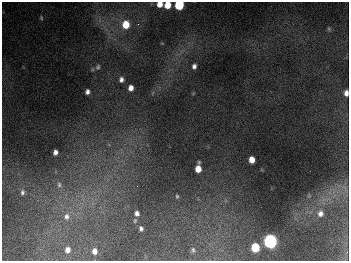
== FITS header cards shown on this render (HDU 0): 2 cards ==
NAXIS1  =                  347
NAXIS2  =                  259

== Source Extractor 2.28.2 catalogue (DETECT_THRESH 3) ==
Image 347 x 259 px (HDU 0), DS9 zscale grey, 1 PNG px = 1 image px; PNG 351 x 263 px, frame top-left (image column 1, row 259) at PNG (2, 2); no overlay
Background 674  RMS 51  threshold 152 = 3 sigma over >= 5 px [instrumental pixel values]
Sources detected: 30; all 30 listed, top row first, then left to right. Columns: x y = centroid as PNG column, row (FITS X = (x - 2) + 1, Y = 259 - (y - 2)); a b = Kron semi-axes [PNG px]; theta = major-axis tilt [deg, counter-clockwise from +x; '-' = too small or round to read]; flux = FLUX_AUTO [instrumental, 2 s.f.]
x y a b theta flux
160 4 5 5 - 3.7e+04
167 5 5 5 - 6.2e+04
179 5 6 5 - 2.5e+05
41 18 6 4 -71 4.6e+03
126 24 7 6 - 8.0e+04
138 24 4 4 - 4.0e+03
329 29 7 4 -46 5.2e+03
194 66 5 4 - 1.2e+04
98 67 8 6 70 7.7e+03
121 80 6 6 - 1.3e+04
131 88 5 5 - 2.3e+04
87 92 5 4 - 1.3e+04
346 93 6 4 87 1.7e+04
55 152 5 4 - 1.5e+04
252 160 6 5 - 3.5e+04
198 169 6 5 - 4.0e+04
59 185 10 7 -87 1.5e+04
345 189 13 3 -70 1.1e+04
22 192 8 6 79 9.9e+03
177 196 5 3 - 4.3e+03
137 213 6 6 - 1.3e+04
320 213 9 8 - 1.8e+04
67 216 10 9 - 2.3e+04
135 221 5 4 - 4.7e+03
141 229 5 4 - 9.4e+03
270 241 7 6 - 1.1e+06
255 247 6 6 - 1.2e+05
68 250 5 5 - 1.9e+04
193 250 7 5 -79 6.5e+03
95 251 5 4 - 2.0e+04
At the frame edge (FLAGS 8, measured only in part): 4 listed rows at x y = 160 4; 167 5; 179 5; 346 93